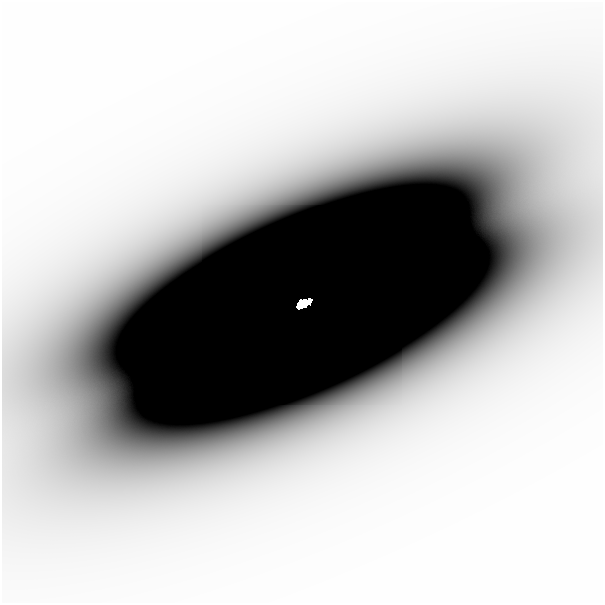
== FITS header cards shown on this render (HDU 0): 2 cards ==
NAXIS1  =                  601
NAXIS2  =                  601

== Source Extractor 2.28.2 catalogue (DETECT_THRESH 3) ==
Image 601 x 601 px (HDU 0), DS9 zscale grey, 1 PNG px = 1 image px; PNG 605 x 605 px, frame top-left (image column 1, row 601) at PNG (2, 2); no overlay
Background -1.14e-11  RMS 6.2e-12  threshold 1.85e-11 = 3 sigma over >= 5 px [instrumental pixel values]
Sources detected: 3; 1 with non-positive FLUX_AUTO (blend fragments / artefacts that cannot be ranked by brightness) is not listed; the other 2 listed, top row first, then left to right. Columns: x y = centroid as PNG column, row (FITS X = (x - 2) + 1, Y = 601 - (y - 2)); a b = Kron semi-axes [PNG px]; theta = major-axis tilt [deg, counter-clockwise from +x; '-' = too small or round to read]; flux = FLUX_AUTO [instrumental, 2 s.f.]
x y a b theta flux
303 304 13 6 25 4.2e+00
288 414 49 18 14 3.4e-08
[1 non-positive-flux detection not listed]